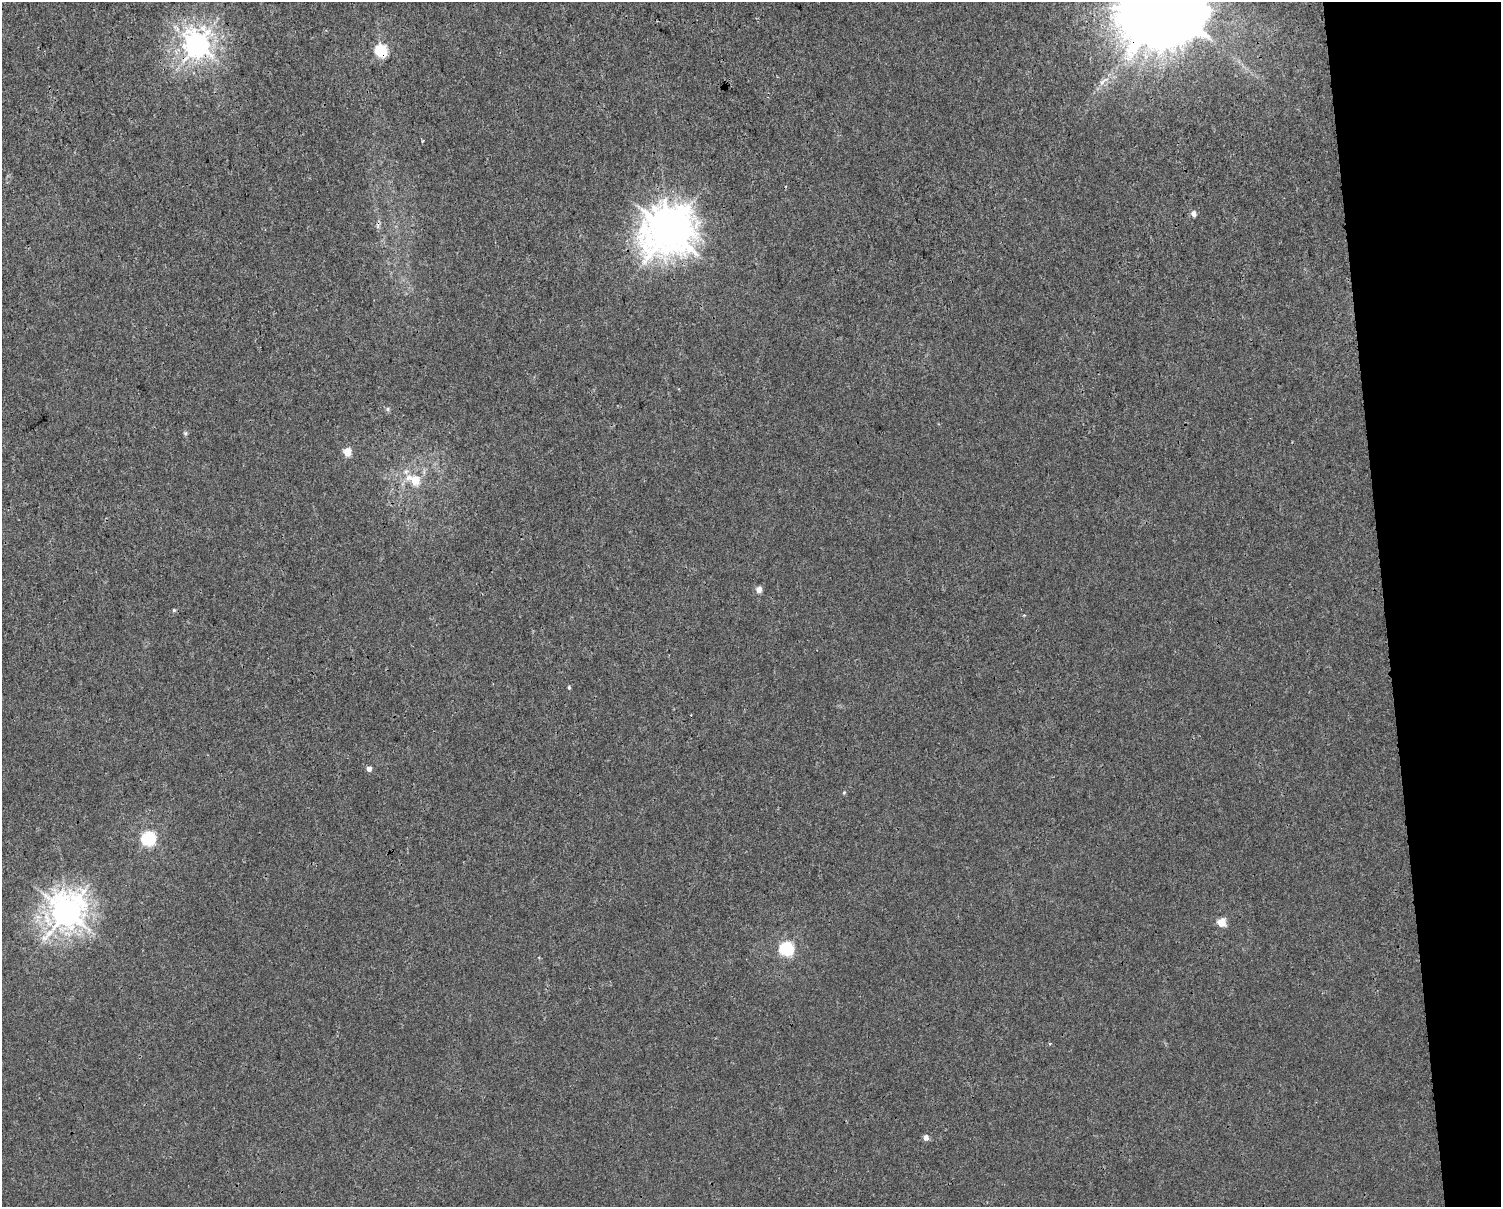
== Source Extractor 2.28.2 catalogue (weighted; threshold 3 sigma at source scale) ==
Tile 9 of 3 x 4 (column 3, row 3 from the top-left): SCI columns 3022-4520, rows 1206-2410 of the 4589 x 4819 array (HDU 1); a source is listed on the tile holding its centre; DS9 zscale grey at full resolution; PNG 1503 x 1209 px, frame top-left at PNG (2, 2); no overlay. Shown black and unused: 8% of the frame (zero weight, under 3 of 4 exposures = <1% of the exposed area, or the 3 px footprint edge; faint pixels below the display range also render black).
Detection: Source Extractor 2.28.2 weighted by HDU 2 'WHT'; one run over the whole footprint, this tile lists its part. Background 0.00145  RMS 0.002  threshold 0.00914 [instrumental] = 3 sigma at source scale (4.5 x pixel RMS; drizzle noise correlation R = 1.50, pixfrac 1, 0.0396/0.0396 arcsec/px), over >= 5 px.
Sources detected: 23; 1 cosmic-ray / hot-pixel residue — not listed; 1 inside a brighter listed object's ellipse — not listed separately; the other 21 listed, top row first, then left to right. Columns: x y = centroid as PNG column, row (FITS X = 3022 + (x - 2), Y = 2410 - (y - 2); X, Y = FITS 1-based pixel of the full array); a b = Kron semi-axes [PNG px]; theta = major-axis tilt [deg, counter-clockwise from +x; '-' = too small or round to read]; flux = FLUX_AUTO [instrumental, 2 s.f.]
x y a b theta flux
1166 5 23 22 - 4800
197 45 9 8 - 220
381 51 6 6 - 24
1104 81 20 5 35 1.5
1193 214 5 5 - 1.2
668 232 16 15 - 610
388 409 6 5 - 0.4
185 433 6 5 - 0.33
347 452 5 5 - 5.7
414 480 17 11 -26 4.3
759 590 5 4 - 2.3
174 610 5 4 - 0.24
569 687 5 3 - 0.31
369 769 4 4 - 1.5
844 792 5 4 - 0.23
148 839 6 6 - 36
66 912 11 10 - 350
1221 922 5 5 - 6.4
786 949 6 6 - 38
1050 1044 4 3 - 0.24
926 1138 5 5 - 1.4
Overlapping masked pixels (flux is a lower limit): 4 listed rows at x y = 1166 5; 197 45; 381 51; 668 232
Isophote crosses this tile's border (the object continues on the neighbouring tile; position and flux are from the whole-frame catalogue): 1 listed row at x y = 1166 5